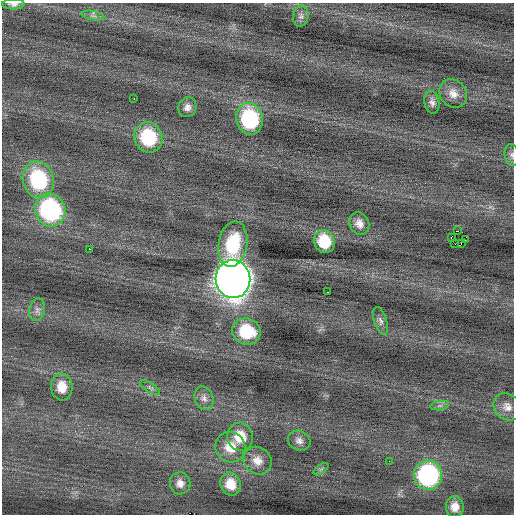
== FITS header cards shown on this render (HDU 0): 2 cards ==
NAXIS1  =                  512 / Axis length
NAXIS2  =                  512 / Axis length

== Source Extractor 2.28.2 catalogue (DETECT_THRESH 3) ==
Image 512 x 512 px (HDU 0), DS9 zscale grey, 1 PNG px = 1 image px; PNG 516 x 516 px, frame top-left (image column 1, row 512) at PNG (2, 3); each listed source drawn as its Kron ellipse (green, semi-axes under 4 px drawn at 4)
Background -0.00638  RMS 0.78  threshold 2.33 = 3 sigma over >= 5 px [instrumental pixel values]
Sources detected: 41; all 41 listed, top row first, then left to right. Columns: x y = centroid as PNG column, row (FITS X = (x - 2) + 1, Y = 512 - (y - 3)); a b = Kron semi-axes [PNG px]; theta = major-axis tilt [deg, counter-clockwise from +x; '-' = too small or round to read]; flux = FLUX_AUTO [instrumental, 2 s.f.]
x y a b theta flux
13 4 11 5 1 190
93 16 11 4 -11 170
301 16 10 7 81 220
453 93 15 13 -50 540
134 98 3 2 - 200
432 102 11 7 -79 230
187 107 10 9 - 300
250 119 16 13 -79 5100
148 137 15 14 - 3200
512 155 11 7 -78 190
38 180 18 15 -74 4900
50 210 17 15 -70 8500
359 223 11 9 -64 400
457 231 2 2 - 200
451 238 4 2 - 700
465 240 2 2 - 65
324 241 11 10 - 1600
233 244 23 14 80 3000
455 244 2 2 - 43
461 244 3 2 - 280
89 249 2 2 - 390
233 279 19 17 -83 82000
327 292 3 2 - 130
37 310 11 7 75 250
380 321 14 6 -74 230
246 331 14 13 - 2200
62 387 13 11 -86 820
150 388 11 4 -32 140
204 398 12 9 -69 310
440 406 9 4 9 140
507 407 15 12 -43 440
240 437 14 13 - 1200
299 441 11 9 -26 300
230 447 15 15 - 1000
257 461 15 13 -38 620
389 461 2 2 - 81
321 469 8 4 37 130
428 475 14 14 - 8600
180 483 11 10 - 370
231 484 11 10 - 920
455 507 10 9 - 500
At the frame edge (FLAGS 8, measured only in part): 2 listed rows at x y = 13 4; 512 155